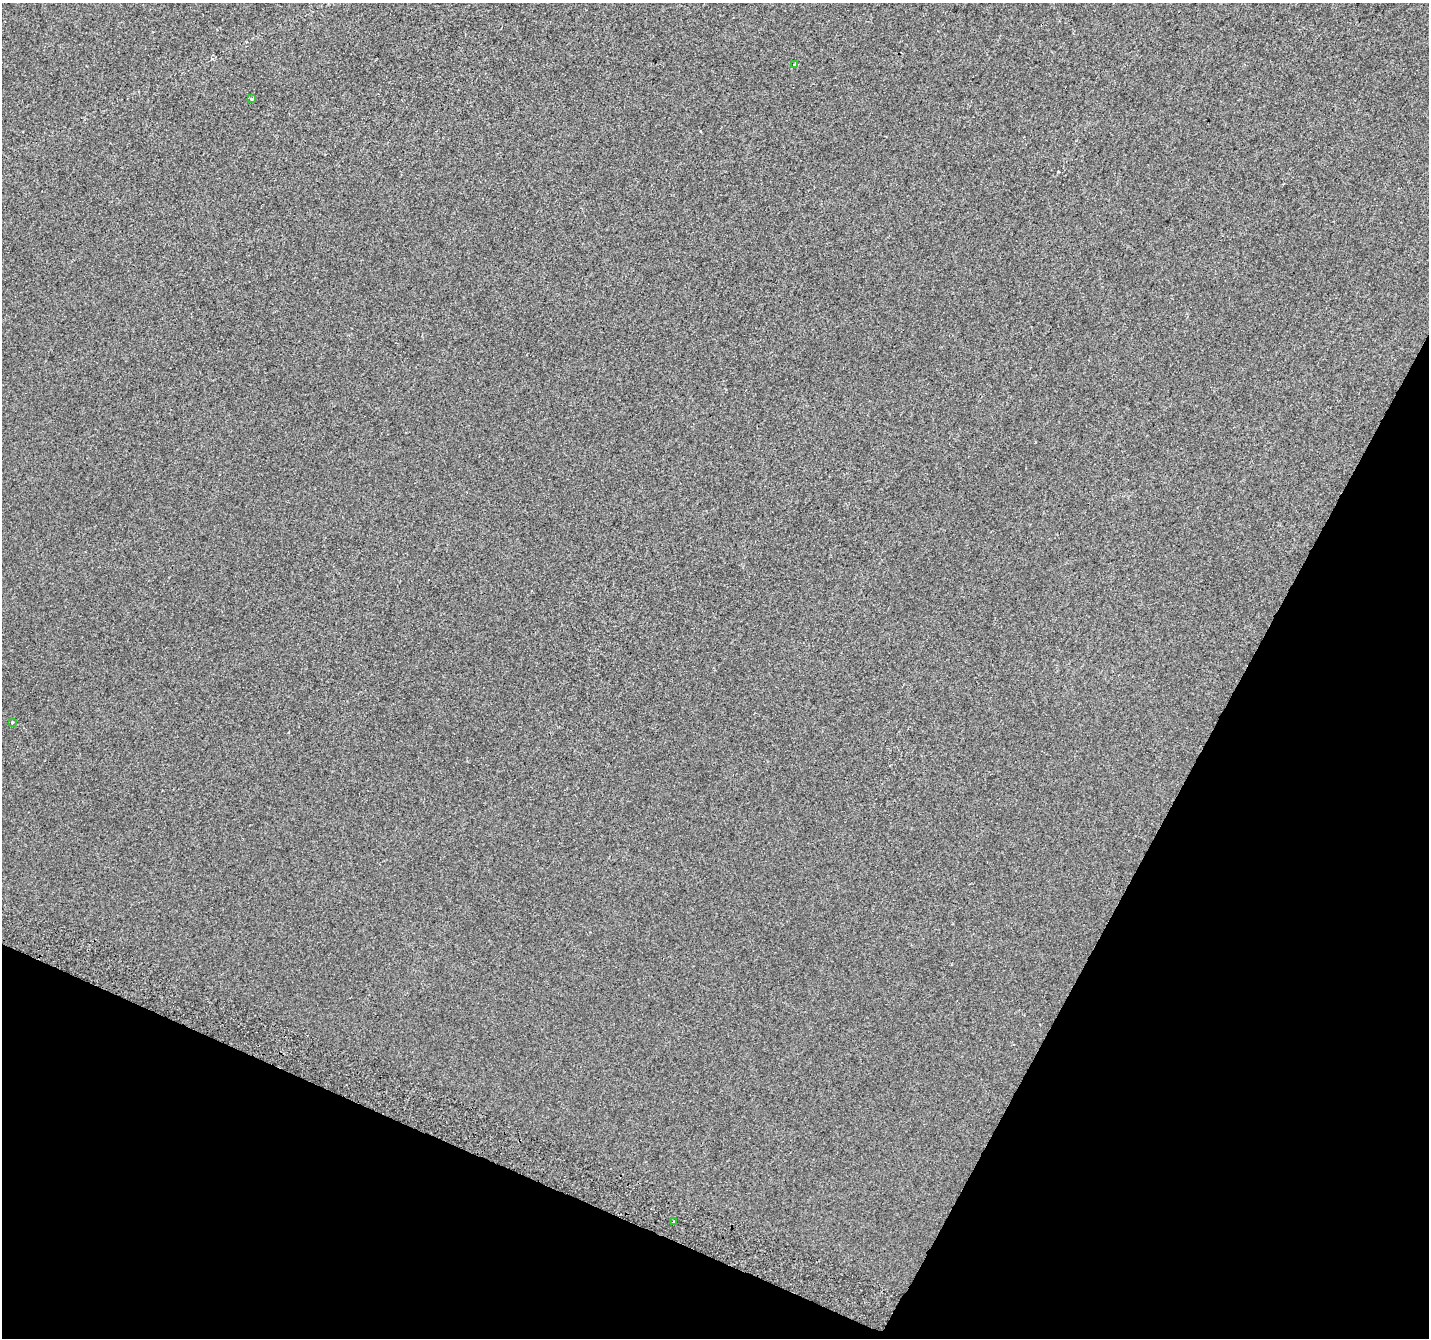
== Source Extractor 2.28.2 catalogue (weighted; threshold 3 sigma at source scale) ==
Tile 15 of 4 x 4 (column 3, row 4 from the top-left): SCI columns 2880-4306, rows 308-1643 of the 5751 x 5894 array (HDU 1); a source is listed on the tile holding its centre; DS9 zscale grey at full resolution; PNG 1431 x 1340 px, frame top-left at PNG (2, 3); each listed source drawn as its Kron ellipse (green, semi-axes under 4 px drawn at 4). Shown black and unused: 24% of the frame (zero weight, under 2 of 3 exposures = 2% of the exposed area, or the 3 px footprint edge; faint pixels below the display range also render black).
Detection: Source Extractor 2.28.2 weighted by HDU 2 'WHT'; one run over the whole footprint, this tile lists its part. Background 0.00195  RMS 0.0072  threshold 0.0326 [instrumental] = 3 sigma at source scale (4.5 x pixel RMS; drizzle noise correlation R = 1.50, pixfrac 1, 0.0396/0.0396 arcsec/px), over >= 5 px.
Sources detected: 4; all 4 listed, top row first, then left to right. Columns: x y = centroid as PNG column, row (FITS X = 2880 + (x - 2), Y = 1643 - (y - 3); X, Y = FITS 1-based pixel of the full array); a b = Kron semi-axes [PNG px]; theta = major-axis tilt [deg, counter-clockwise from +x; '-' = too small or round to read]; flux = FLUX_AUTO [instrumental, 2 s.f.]
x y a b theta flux
795 65 3 3 - 1.7
252 99 4 3 - 1.4
12 723 3 3 - 2.4
673 1222 3 2 - 0.66